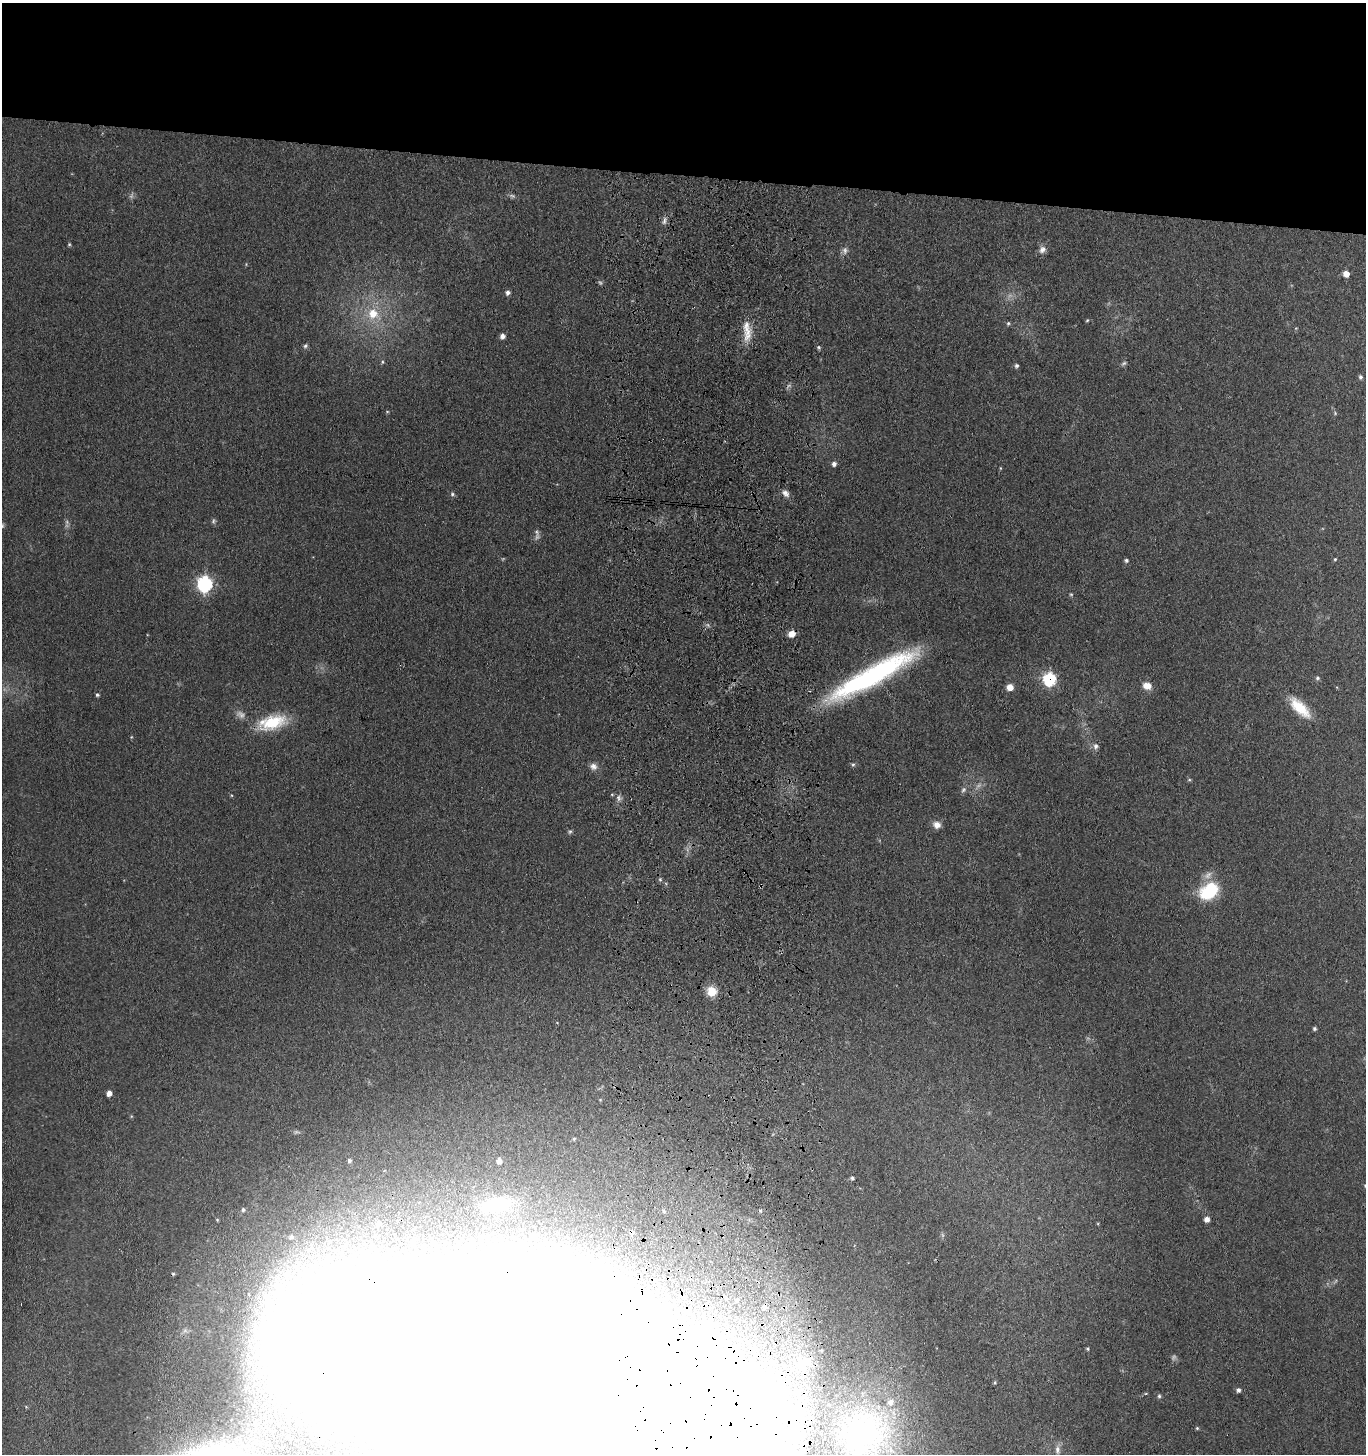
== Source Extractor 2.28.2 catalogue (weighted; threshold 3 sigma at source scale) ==
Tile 2 of 3 x 3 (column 2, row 1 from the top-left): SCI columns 1570-2933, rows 2907-4358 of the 4543 x 4361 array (HDU 1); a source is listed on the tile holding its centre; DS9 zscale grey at full resolution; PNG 1368 x 1456 px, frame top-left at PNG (2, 3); no overlay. Shown black and unused: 12% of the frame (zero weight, under 3 of 4 exposures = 5% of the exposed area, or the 3 px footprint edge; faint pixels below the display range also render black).
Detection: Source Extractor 2.28.2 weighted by HDU 2 'WHT'; one run over the whole footprint, this tile lists its part. Background 0.0674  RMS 0.0074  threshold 0.0332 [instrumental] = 3 sigma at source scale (4.5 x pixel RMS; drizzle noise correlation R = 1.50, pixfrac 1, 0.05/0.05 arcsec/px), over >= 5 px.
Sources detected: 96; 12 too faint to see at this stretch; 2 inside a brighter object's white glare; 2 cosmic-ray / hot-pixel residue — not listed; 2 inside a brighter listed object's ellipse — not listed separately; the other 78 listed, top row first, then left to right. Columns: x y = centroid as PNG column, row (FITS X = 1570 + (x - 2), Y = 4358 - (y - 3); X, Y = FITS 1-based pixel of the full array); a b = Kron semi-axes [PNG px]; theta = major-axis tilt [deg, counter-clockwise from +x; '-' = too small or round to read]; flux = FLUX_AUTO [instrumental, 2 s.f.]
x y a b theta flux
664 221 12 5 81 2.5
69 244 4 4 - 0.84
845 250 10 7 -88 3
1042 250 11 9 54 3.9
1346 274 6 5 - 6.9
508 292 5 5 - 2.9
373 313 13 13 - 16
1087 320 4 3 - 0.82
1008 323 5 4 - 1.1
747 331 28 11 -88 13
502 336 5 4 - 3.9
305 346 7 5 46 1.6
819 347 5 5 - 1.2
382 362 5 4 - 1
1124 363 8 5 38 1.6
1016 366 5 5 - 1.5
1360 377 6 5 - 1.6
387 412 5 3 - 0.76
834 464 5 5 - 2.6
786 493 11 7 -48 3.7
452 494 6 6 - 1.5
213 521 7 6 - 1.5
537 532 10 6 -59 2.4
1335 559 4 4 - 0.87
1126 560 4 4 - 1.6
205 584 7 6 - 200
1071 594 5 4 - 0.84
792 634 5 5 - 11
872 676 97 17 29 160
1317 678 5 5 - 1.6
1050 679 7 7 - 85
1147 686 10 8 -19 6.7
1010 687 7 6 - 6.3
97 695 4 4 - 1.3
1300 708 28 11 -45 21
272 722 37 17 14 32
131 737 5 3 - 0.59
1096 746 9 7 71 2.8
853 764 6 4 1 1.2
593 766 10 9 - 3.9
1189 780 6 4 0 0.89
963 790 9 6 54 2.2
618 798 10 6 -76 2.9
937 825 9 8 - 5.2
570 832 6 5 - 1.3
660 879 6 5 - 1.3
761 885 5 3 - 0.86
1209 891 18 13 38 48
712 991 9 9 - 14
1314 1029 4 4 - 1.4
109 1093 5 4 - 5.5
574 1139 4 3 - 0.79
349 1160 5 5 - 1.7
499 1161 4 4 - 3.4
852 1178 4 4 - 1.4
1365 1185 5 4 - 1.1
495 1205 33 17 10 70
243 1210 6 5 - 1.8
760 1211 4 3 - 1.1
1207 1219 5 5 - 5
378 1224 6 5 - 3.2
483 1227 9 7 76 4.6
631 1232 7 6 - 2.6
533 1236 10 9 - 7.7
291 1237 6 5 - 1.8
413 1240 7 7 - 2.5
726 1299 4 4 - 1.9
765 1307 6 5 - 2.3
1088 1349 4 4 - 0.99
803 1362 21 11 -9 14
527 1382 222 92 -12 22000
995 1382 5 4 - 1
1238 1390 5 4 - 2.3
1146 1393 5 3 - 0.77
1159 1396 5 5 - 1.4
1197 1428 4 4 - 0.91
865 1434 65 64 - 210
1057 1450 13 7 90 4.2
Overlapping masked pixels (flux is a lower limit): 6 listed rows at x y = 792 634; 1050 679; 761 885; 631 1232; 527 1382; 865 1434
Isophote crosses this tile's border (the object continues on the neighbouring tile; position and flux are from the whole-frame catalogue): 3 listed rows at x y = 1365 1185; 527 1382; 865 1434